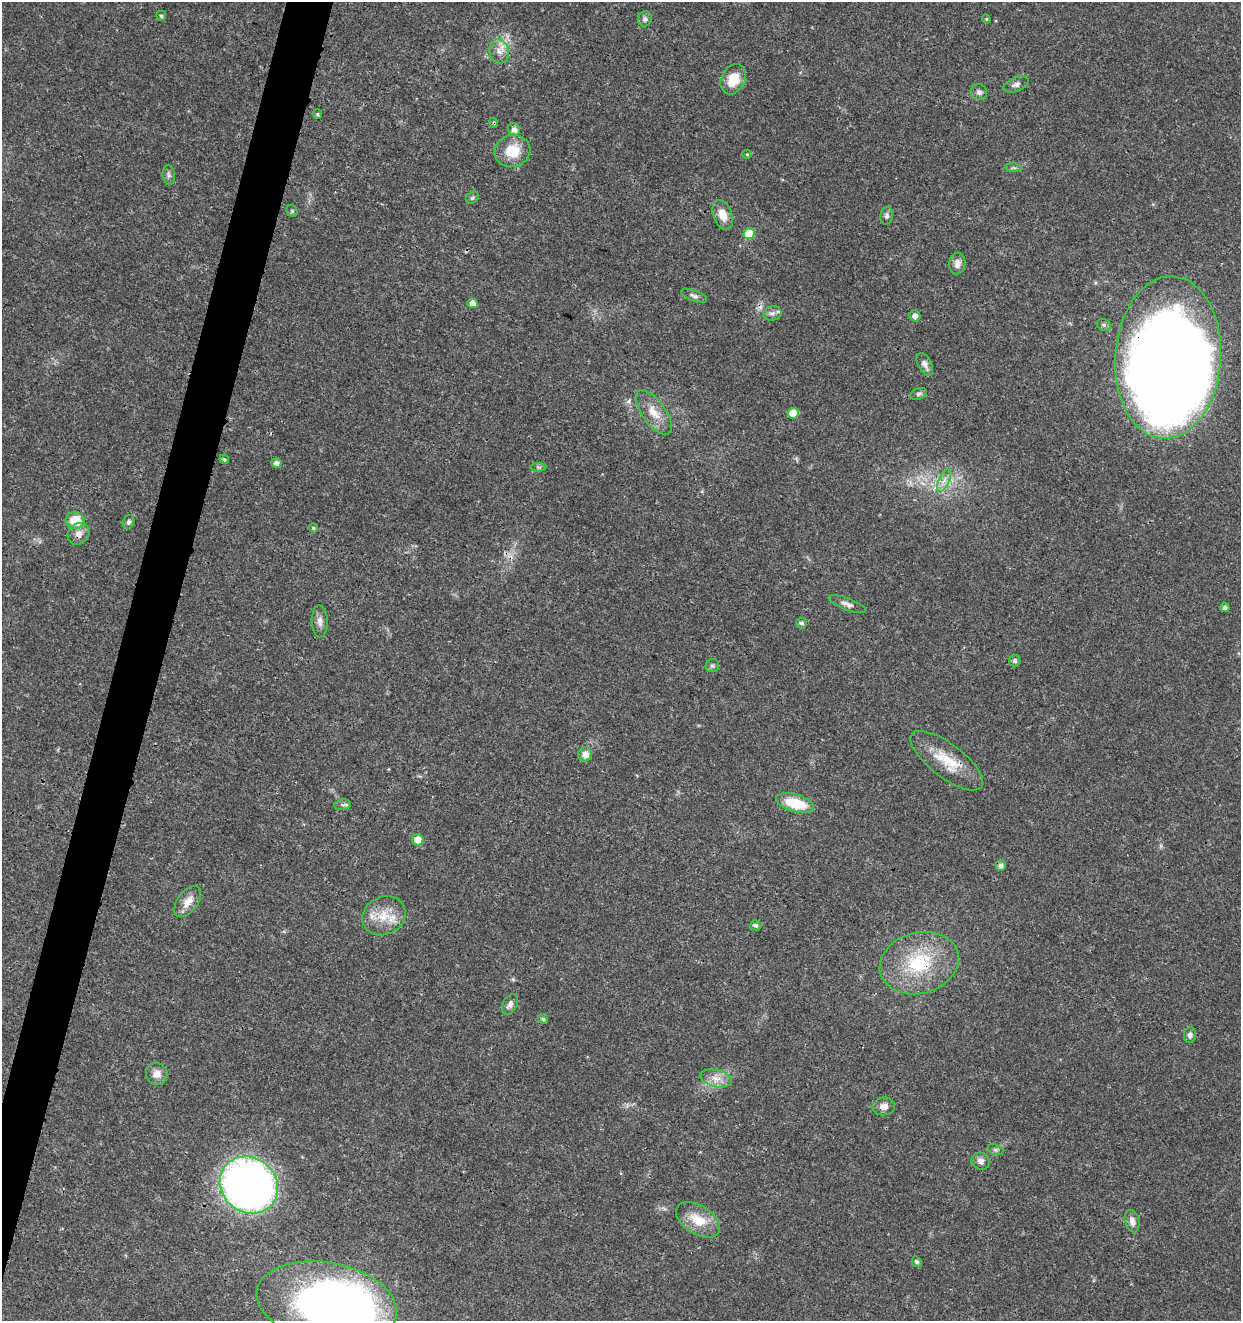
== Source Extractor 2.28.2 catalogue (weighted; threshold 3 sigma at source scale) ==
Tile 7 of 4 x 4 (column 3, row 2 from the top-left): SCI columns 2763-4001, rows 2646-3964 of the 5463 x 5297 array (HDU 1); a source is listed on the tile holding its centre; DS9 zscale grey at full resolution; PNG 1243 x 1323 px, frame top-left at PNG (2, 2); each listed source drawn as its Kron ellipse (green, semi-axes under 4 px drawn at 4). Shown black and unused: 3% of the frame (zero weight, under 3 of 4 exposures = <1% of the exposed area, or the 3 px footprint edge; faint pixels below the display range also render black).
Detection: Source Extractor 2.28.2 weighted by HDU 2 'WHT'; one run over the whole footprint, this tile lists its part. Background 0.018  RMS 0.002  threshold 0.00906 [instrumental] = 3 sigma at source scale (4.5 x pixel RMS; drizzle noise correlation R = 1.50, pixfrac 1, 0.0396/0.0396 arcsec/px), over >= 5 px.
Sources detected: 71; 2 inside a brighter object's white glare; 1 cosmic-ray / hot-pixel residue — neither listed nor drawn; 1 inside a brighter listed object's ellipse — not listed separately; the other 67 listed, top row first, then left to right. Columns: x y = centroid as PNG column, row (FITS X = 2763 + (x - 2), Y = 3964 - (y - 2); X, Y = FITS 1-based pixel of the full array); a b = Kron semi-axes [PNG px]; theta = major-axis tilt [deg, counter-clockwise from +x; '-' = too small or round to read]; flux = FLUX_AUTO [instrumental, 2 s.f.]
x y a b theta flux
161 16 5 5 - 0.4
645 19 7 7 - 0.62
986 19 4 4 - 0.26
499 51 12 10 -81 1.8
733 79 16 11 62 4.6
1016 84 13 7 21 0.86
979 92 8 7 - 0.66
317 114 5 4 - 0.35
494 123 5 3 - 0.23
514 129 6 6 - 1
512 151 18 16 16 5.1
747 154 5 4 - 0.28
1013 168 9 3 -5 0.37
169 175 10 6 -86 0.61
472 198 7 5 43 0.41
292 211 6 5 - 0.35
723 215 15 9 -69 2.8
887 216 9 6 78 0.63
749 234 5 5 - 5.6
957 263 11 8 84 1.3
694 296 14 5 -21 0.65
473 303 5 4 - 1.6
772 313 9 7 7 0.78
915 316 5 5 - 1.2
1104 325 7 5 -15 0.48
1168 357 81 53 86 400
925 364 12 6 -62 1.1
919 394 9 5 17 0.48
654 412 26 11 -54 3.4
793 413 5 5 - 3.4
224 459 5 4 - 0.4
276 463 5 5 - 0.97
538 467 8 4 0 0.34
944 480 12 5 65 1.2
75 520 9 8 - 5.2
129 522 7 5 72 0.54
313 528 5 4 - 0.34
79 534 12 10 44 1.6
847 604 20 6 -21 1
1225 608 4 4 - 0.83
320 621 16 8 -88 1.2
801 623 5 5 - 0.58
1015 661 6 5 - 0.61
712 666 7 6 - 0.43
585 754 7 7 - 1.5
947 761 44 16 -37 6.7
795 803 19 9 -16 6.5
343 805 8 5 9 0.58
418 840 6 5 - 2.1
1001 866 5 5 - 0.86
188 902 18 10 52 2.3
384 916 22 18 27 5
756 925 5 5 - 0.52
919 963 40 30 15 15
510 1004 11 7 61 0.87
543 1019 5 5 - 0.57
1190 1035 8 6 83 0.71
157 1074 11 10 - 1.7
716 1078 16 8 -12 2
884 1106 11 9 7 1.5
995 1150 8 5 -20 0.42
980 1161 9 8 - 0.92
249 1185 30 27 -40 130
698 1220 24 14 -32 4.8
1132 1221 11 7 -75 1.3
917 1262 5 4 - 0.55
327 1303 71 40 -10 120
Overlapping masked pixels (flux is a lower limit): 4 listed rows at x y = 494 123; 1168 357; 79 534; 919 963
Isophote crosses this tile's border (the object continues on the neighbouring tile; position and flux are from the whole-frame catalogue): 1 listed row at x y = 327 1303